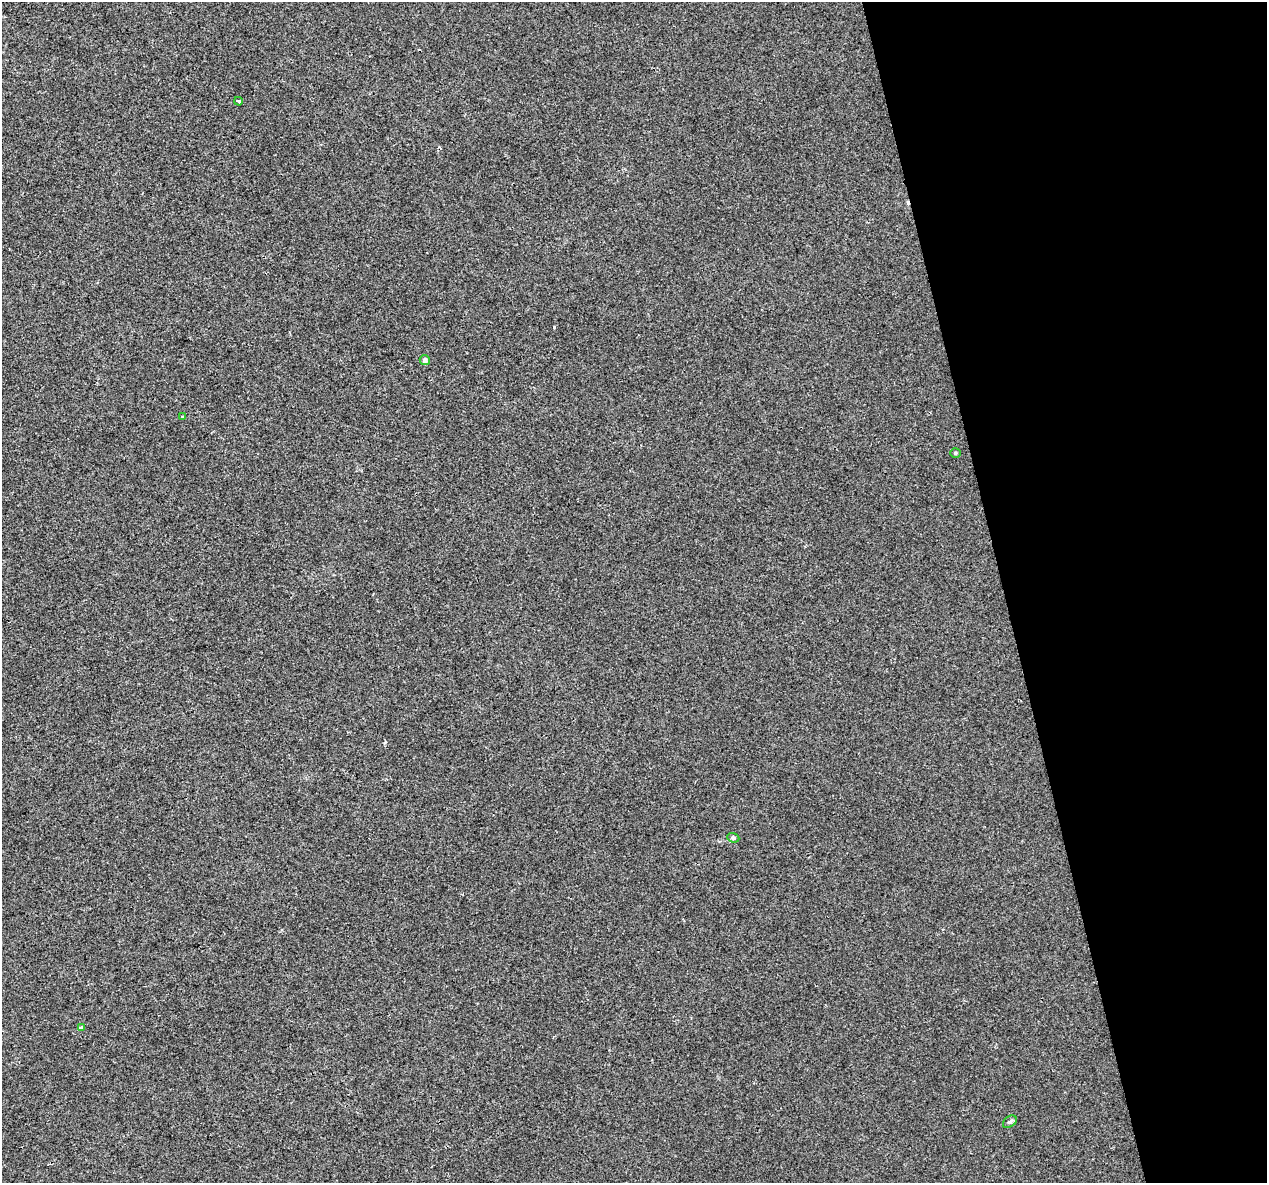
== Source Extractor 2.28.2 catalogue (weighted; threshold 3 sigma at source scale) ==
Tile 12 of 4 x 4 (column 4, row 3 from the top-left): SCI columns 3796-5060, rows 1269-2449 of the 5060 x 4850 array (HDU 1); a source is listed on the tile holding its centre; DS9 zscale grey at full resolution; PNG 1269 x 1185 px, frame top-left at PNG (2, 2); each listed source drawn as its Kron ellipse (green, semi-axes under 4 px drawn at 4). Shown black and unused: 21% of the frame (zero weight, under 2 of 3 exposures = <1% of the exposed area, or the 3 px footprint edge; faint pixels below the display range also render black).
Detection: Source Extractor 2.28.2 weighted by HDU 2 'WHT'; one run over the whole footprint, this tile lists its part. Background 0.00547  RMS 0.0046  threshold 0.0208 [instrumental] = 3 sigma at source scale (4.5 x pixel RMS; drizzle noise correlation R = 1.50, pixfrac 1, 0.0396/0.0396 arcsec/px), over >= 5 px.
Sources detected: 9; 2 cosmic-ray / hot-pixel residue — neither listed nor drawn; the other 7 listed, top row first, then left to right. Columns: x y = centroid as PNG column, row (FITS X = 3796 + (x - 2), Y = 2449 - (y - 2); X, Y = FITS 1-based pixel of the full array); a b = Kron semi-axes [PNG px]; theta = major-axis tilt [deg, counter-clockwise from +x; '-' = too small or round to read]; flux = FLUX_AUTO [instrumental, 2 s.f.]
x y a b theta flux
238 101 4 3 - 0.76
425 360 5 5 - 1.5
183 417 4 3 - 3.7
955 453 5 4 - 0.78
733 838 6 4 -20 0.79
81 1027 3 3 - 5.8
1010 1122 8 5 38 0.93